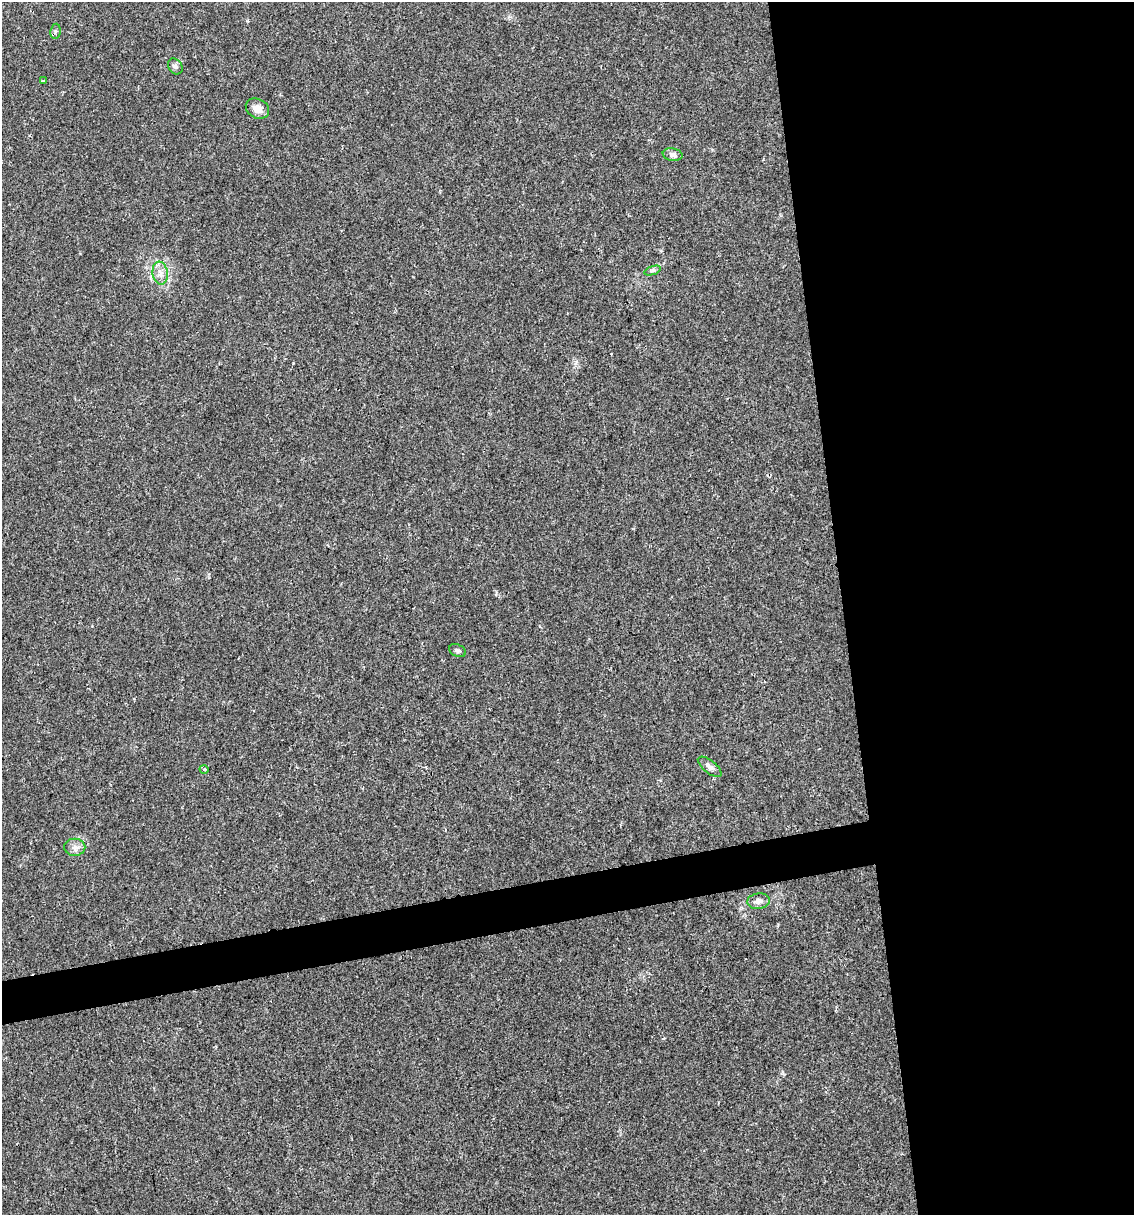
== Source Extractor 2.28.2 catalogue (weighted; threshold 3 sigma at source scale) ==
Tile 8 of 4 x 4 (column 4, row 2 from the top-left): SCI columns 3470-4601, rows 2429-3641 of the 4627 x 4856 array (HDU 1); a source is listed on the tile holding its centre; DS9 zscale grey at full resolution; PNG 1136 x 1217 px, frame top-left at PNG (2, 2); each listed source drawn as its Kron ellipse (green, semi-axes under 4 px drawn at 4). Shown black and unused: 28% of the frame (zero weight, under 2 of 3 exposures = <1% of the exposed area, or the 3 px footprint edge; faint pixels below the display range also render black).
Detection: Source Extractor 2.28.2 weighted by HDU 2 'WHT'; one run over the whole footprint, this tile lists its part. Background 0.0176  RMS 0.0045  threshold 0.0202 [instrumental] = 3 sigma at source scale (4.5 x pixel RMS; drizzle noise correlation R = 1.50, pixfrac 1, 0.0396/0.0396 arcsec/px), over >= 5 px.
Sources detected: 12; all 12 listed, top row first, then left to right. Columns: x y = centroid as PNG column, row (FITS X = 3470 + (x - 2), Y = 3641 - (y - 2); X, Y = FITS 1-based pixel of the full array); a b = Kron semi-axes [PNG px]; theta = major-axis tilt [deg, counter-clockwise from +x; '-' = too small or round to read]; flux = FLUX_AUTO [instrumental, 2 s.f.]
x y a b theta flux
55 31 7 5 82 1.1
175 66 8 6 -57 1.3
43 81 4 2 - 0.42
257 109 12 9 -28 4.1
673 155 10 6 -10 2
653 270 8 4 19 0.81
160 273 11 7 -82 3
458 651 9 6 -24 1.1
710 767 14 6 -38 1.8
204 769 4 3 - 0.48
75 847 10 8 0 2.5
758 901 11 8 8 2.5